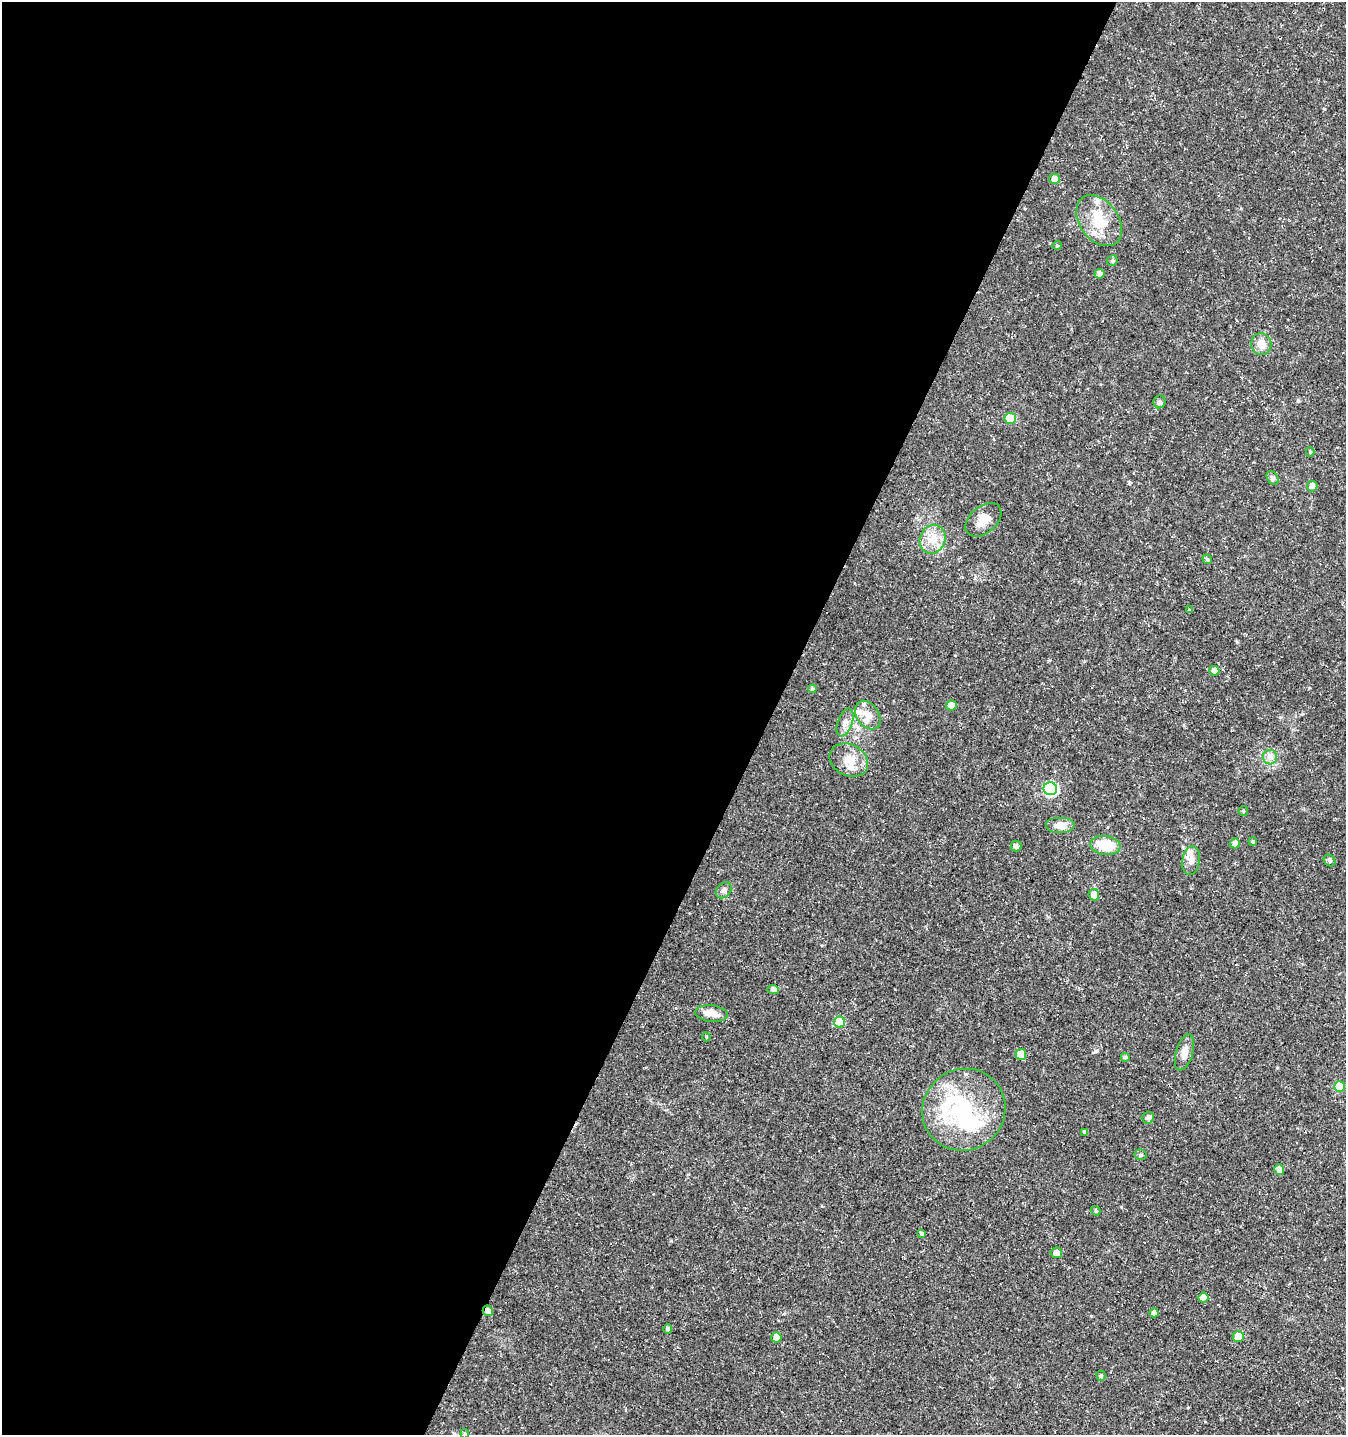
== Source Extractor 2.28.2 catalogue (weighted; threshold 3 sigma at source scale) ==
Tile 5 of 4 x 4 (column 1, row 2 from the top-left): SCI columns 200-1543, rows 2876-4308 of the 5842 x 5743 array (HDU 1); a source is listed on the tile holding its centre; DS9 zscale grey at full resolution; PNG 1348 x 1437 px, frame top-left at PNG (2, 2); each listed source drawn as its Kron ellipse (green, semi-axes under 4 px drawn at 4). Shown black and unused: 57% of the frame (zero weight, under 3 of 5 exposures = <1% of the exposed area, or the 3 px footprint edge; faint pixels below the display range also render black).
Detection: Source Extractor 2.28.2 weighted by HDU 2 'WHT'; one run over the whole footprint, this tile lists its part. Background 0.0225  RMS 0.0021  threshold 0.0094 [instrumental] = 3 sigma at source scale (4.5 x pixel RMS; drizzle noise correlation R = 1.50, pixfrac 1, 0.0396/0.0396 arcsec/px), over >= 5 px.
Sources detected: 66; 3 inside a brighter object's white glare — neither listed nor drawn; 6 inside a brighter listed object's ellipse — not listed separately; the other 57 listed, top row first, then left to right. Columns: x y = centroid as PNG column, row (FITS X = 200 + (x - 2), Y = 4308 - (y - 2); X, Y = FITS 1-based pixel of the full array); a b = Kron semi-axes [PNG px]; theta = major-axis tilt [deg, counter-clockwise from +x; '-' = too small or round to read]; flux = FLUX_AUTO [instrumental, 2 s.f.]
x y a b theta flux
1055 179 5 5 - 1.6
1099 221 28 19 -55 6.5
1057 245 5 4 - 0.24
1112 261 5 5 - 0.44
1099 274 5 5 - 0.91
1261 344 11 10 - 2.3
1159 402 6 6 - 0.56
1010 419 6 5 - 6
1310 452 4 4 - 0.31
1273 478 7 5 -57 0.62
1312 486 5 5 - 0.84
983 520 21 13 40 2.7
933 539 15 12 68 3
1207 559 5 4 - 0.38
1190 610 4 3 - 0.3
1214 671 5 5 - 1.1
812 689 4 4 - 0.48
951 705 5 5 - 1.8
868 715 15 11 -54 2.4
845 722 15 7 71 1.3
1270 757 7 7 - 0.86
849 760 20 15 -29 3.5
1050 789 7 6 - 24
1243 811 5 4 - 0.25
1060 825 15 8 0 2
1253 841 4 4 - 0.32
1235 843 5 5 - 0.89
1105 845 15 9 -7 5.9
1016 846 5 5 - 0.7
1191 860 14 9 82 1.4
1329 860 6 5 - 0.52
724 890 9 6 46 0.72
1094 895 6 5 - 1.3
773 989 6 4 -6 0.74
712 1013 16 8 -6 2.2
839 1022 5 5 - 6.1
706 1037 4 4 - 0.25
1184 1052 19 8 74 1.8
1021 1054 5 5 - 3.2
1125 1057 4 4 - 0.47
1339 1086 5 5 - 4.8
964 1110 42 40 35 21
1148 1118 6 5 - 0.68
1085 1132 4 3 - 0.45
1141 1155 6 5 - 0.41
1279 1169 5 5 - 0.98
1096 1211 5 4 - 0.41
922 1234 4 4 - 0.51
1056 1253 6 5 - 1.2
1203 1297 5 5 - 1.5
488 1311 5 5 - 0.93
1154 1313 4 4 - 0.7
668 1329 4 4 - 0.51
776 1337 5 5 - 1.6
1238 1337 5 5 - 3.2
1101 1376 5 4 - 0.39
465 1434 4 4 - 0.28
Overlapping masked pixels (flux is a lower limit): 1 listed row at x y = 488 1311
Isophote crosses this tile's border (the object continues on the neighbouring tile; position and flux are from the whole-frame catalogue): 1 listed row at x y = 465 1434
Unlisted compact peaks at least as high as the median listed source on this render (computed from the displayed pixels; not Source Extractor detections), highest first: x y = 1096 1051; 671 1241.